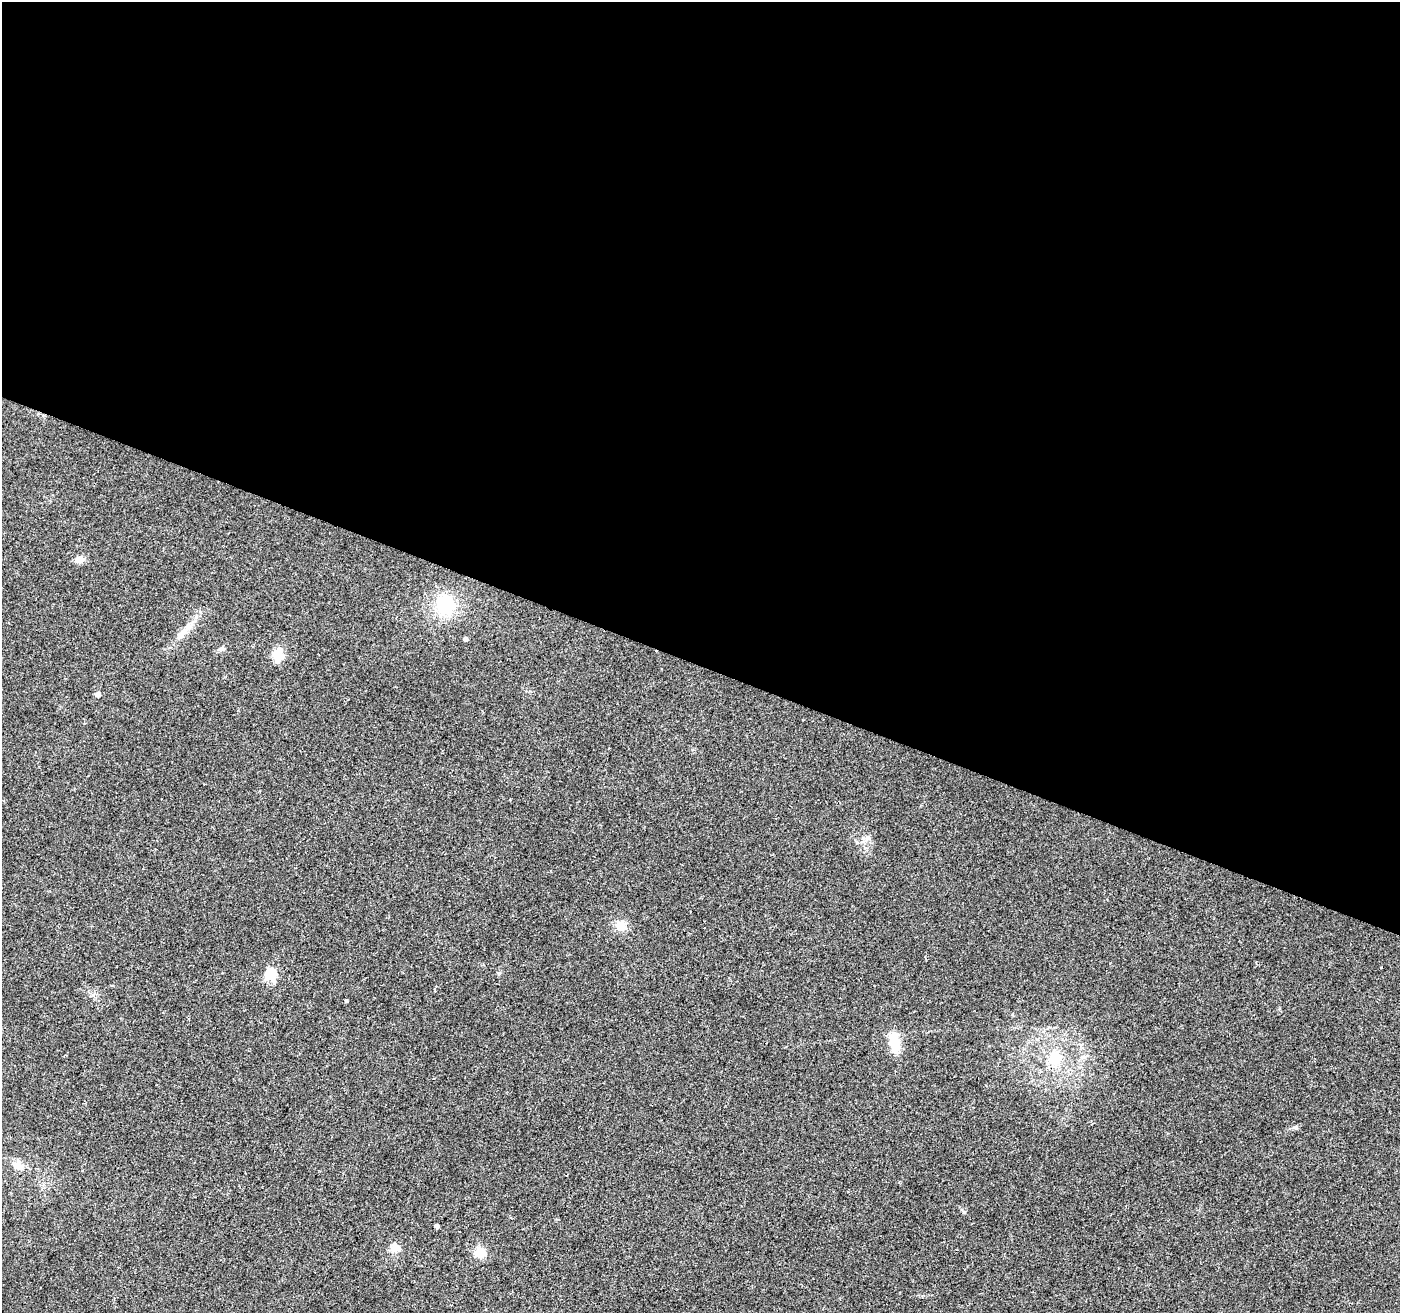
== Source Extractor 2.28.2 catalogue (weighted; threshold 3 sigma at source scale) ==
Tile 3 of 4 x 4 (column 3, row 1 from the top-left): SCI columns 2797-4194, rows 4143-5453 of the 5600 x 5726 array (HDU 1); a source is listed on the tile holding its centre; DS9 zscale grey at full resolution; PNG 1402 x 1315 px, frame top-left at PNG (2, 2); no overlay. Shown black and unused: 51% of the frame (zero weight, under 2 of 3 exposures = <1% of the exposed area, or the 3 px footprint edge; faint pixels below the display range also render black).
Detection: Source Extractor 2.28.2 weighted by HDU 2 'WHT'; one run over the whole footprint, this tile lists its part. Background 0.0484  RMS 0.0068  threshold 0.0306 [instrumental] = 3 sigma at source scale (4.5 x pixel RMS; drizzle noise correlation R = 1.50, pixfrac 1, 0.0396/0.0396 arcsec/px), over >= 5 px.
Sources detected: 18; all 18 listed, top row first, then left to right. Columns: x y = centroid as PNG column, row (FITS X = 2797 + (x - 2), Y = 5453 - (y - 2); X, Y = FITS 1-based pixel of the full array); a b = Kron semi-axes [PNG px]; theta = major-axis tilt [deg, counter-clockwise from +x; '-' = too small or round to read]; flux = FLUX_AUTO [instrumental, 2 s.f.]
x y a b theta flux
80 559 10 9 - 4.5
445 606 24 23 - 30
182 634 25 8 48 8
466 639 4 4 - 2
222 649 9 5 0 1.8
278 655 16 12 86 9.9
98 695 7 7 - 1.8
868 838 7 7 - 2.3
621 926 12 12 - 8
1381 967 3 2 - 0.46
271 975 6 5 - 57
346 1001 3 3 - 5.6
895 1043 21 11 -79 16
1055 1058 17 14 85 17
17 1165 14 10 -33 5.7
437 1226 4 4 - 2.6
394 1247 13 12 - 5.3
480 1253 5 5 - 42
Unlisted compact peaks at least as high as the median listed source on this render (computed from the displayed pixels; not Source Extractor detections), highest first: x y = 964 1212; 1296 1127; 499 973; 93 995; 865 848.